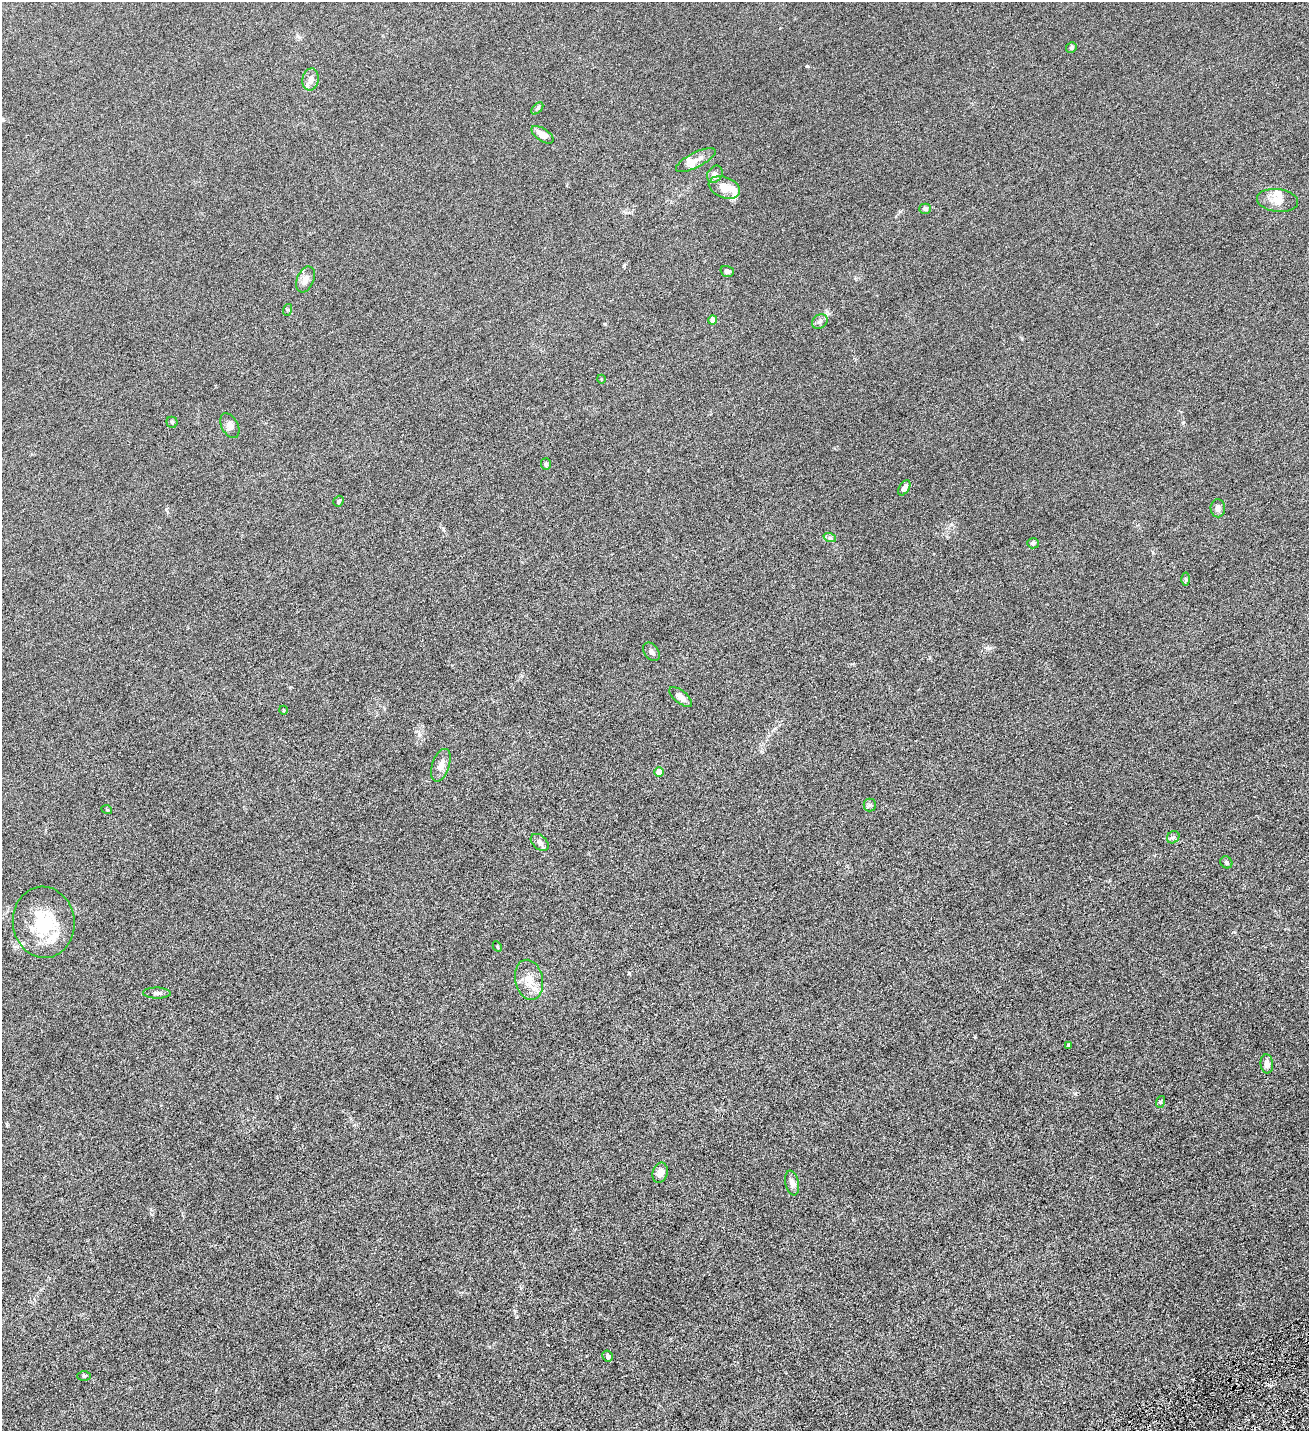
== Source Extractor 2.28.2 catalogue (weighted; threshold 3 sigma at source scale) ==
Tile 6 of 4 x 4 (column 2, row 2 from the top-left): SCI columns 1604-2910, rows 2861-4289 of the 5686 x 5720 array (HDU 1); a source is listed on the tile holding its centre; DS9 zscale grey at full resolution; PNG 1311 x 1433 px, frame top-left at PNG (2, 2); each listed source drawn as its Kron ellipse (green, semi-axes under 4 px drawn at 4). Shown black and unused: <1% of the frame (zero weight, under 4 of 8 exposures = <1% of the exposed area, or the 3 px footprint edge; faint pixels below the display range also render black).
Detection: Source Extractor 2.28.2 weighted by HDU 2 'WHT'; one run over the whole footprint, this tile lists its part. Background 0.0445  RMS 0.0066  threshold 0.027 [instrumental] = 3 sigma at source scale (4.09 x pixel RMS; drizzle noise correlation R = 1.36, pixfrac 0.8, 0.05/0.05 arcsec/px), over >= 5 px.
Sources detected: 49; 4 inside a brighter listed object's ellipse — not listed separately; the other 45 listed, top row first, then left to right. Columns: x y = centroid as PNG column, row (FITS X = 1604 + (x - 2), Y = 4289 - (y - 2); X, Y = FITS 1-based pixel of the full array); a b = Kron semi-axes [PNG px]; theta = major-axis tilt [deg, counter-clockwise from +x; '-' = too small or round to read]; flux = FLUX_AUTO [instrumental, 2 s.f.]
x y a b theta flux
1071 47 5 5 - 1.3
311 79 11 8 80 3.6
537 108 7 4 46 0.98
542 135 13 6 -34 4.9
696 160 22 7 27 4.6
715 174 9 7 56 2.4
724 187 16 10 -21 9.4
1277 200 20 11 -6 6.4
925 209 6 5 - 1.6
727 271 7 5 -16 1.6
305 279 13 8 67 4
287 310 6 4 72 0.7
713 320 4 4 - 4.9
820 322 8 6 37 1.8
601 379 4 3 - 0.45
172 422 5 5 - 0.87
230 426 13 8 -62 2.8
546 464 6 5 - 0.89
904 488 8 5 59 2.7
338 501 6 4 54 0.88
1218 508 9 7 -89 2
830 538 6 4 -18 1
1033 543 6 5 - 1
1186 579 6 4 -89 0.85
651 652 10 7 -53 2.1
681 697 14 6 -39 4.1
283 710 4 3 - 0.46
441 765 17 8 72 4.7
659 772 5 4 - 8.1
870 805 6 6 - 1.2
107 810 5 3 - 0.55
1173 837 7 5 43 1.2
540 842 10 7 -42 2.2
1226 862 6 5 - 1.2
44 922 35 31 -84 32
497 946 5 3 - 0.47
529 980 20 14 -78 8.9
157 993 14 5 -1 2.1
1068 1045 3 3 - 0.89
1267 1064 9 6 -85 2.8
1160 1102 6 4 72 0.66
660 1173 10 7 72 3.8
792 1183 12 6 -79 2.3
608 1356 5 5 - 1.9
84 1376 7 5 -1 0.91
Unlisted compact peaks at least as high as the median listed source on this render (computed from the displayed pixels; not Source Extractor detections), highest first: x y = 807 66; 629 973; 975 1037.